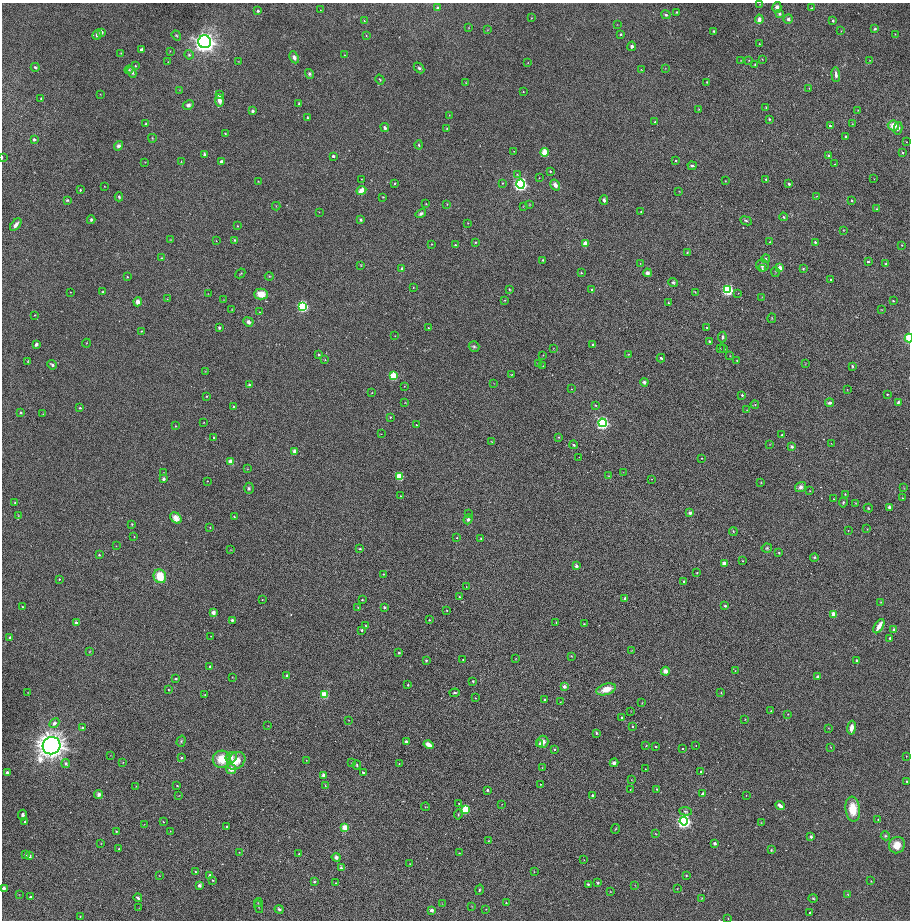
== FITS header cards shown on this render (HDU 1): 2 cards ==
NAXIS1  =                 1816 / length of original image axis
NAXIS2  =                 1836 / length of original image axis

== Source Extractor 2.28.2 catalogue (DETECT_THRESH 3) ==
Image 1816 x 1836 px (HDU 1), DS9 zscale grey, zoomed out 1/2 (1 PNG px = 2 x 2 image px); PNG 912 x 922 px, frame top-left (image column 1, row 1835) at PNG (2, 3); each listed source drawn as its Kron ellipse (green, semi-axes under 4 px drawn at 4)
Background 0.171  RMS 46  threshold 137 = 3 sigma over >= 5 px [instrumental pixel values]
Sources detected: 556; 7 cannot appear on this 1/2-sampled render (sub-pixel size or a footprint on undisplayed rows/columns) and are neither listed nor drawn; of the other 549, the 500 brightest by FLUX_AUTO listed and drawn (49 fainter detections omitted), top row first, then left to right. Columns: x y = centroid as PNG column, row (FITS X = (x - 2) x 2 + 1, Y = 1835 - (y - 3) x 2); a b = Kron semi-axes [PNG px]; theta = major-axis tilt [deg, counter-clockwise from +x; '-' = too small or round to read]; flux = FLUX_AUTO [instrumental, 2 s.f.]
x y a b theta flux
760 4 3 2 - 3.6e+03
777 7 5 4 - 4.1e+04
438 8 4 4 - 2.2e+04
811 8 4 3 - 6.4e+03
320 10 2 2 - 3.4e+03
258 11 2 2 - 2.9e+04
677 12 3 3 - 8.4e+03
780 14 3 3 - 2.1e+04
666 15 5 3 - 1.7e+04
531 18 3 2 - 5.5e+03
759 19 5 3 - 5.4e+04
788 19 5 4 - 2.1e+04
364 21 4 3 - 7.4e+03
833 21 2 2 - 1.2e+04
617 24 3 2 - 3.4e+03
469 28 3 2 - 3.9e+03
875 29 4 3 - 1.3e+04
487 30 3 3 - 4.9e+03
714 31 4 3 - 8.9e+03
841 31 3 2 - 5.2e+03
101 32 3 2 - 8.8e+04
621 34 3 2 - 1.3e+04
895 34 2 2 - 4.3e+03
97 35 5 4 - 3.2e+04
176 35 5 4 - 1.2e+04
366 35 3 2 - 5.0e+03
205 42 6 6 - 8.5e+06
759 44 2 2 - 5.9e+03
632 46 5 4 - 2.5e+04
142 50 4 3 - 3.3e+04
170 51 3 2 - 3.7e+03
121 53 3 3 - 5.4e+03
189 55 5 4 - 1.6e+04
344 55 2 2 - 3.7e+03
294 57 6 4 -65 4.2e+04
762 59 3 2 - 4.3e+03
741 60 3 2 - 4.2e+03
749 60 4 4 - 9.1e+03
869 60 3 2 - 4.9e+03
238 61 2 2 - 3.6e+03
168 62 3 2 - 3.7e+03
528 63 3 2 - 4.4e+03
755 64 2 2 - 8.9e+03
135 66 3 3 - 8.7e+03
35 67 4 3 - 1.5e+04
419 68 6 4 -46 2.0e+04
665 68 3 2 - 4.0e+03
129 70 4 3 - 1.0e+04
641 70 3 2 - 4.0e+03
132 72 6 4 -65 2.9e+04
309 74 5 4 - 1.7e+04
836 75 7 3 -84 3.6e+04
380 80 5 3 - 8.9e+03
707 82 3 2 - 7.2e+03
466 83 4 2 - 5.1e+03
809 88 3 2 - 4.6e+03
179 90 3 2 - 3.3e+03
523 92 2 2 - 5.2e+03
100 94 2 2 - 3.8e+03
219 95 4 4 - 2.6e+04
41 98 2 2 - 1.1e+04
219 100 6 4 -83 6.7e+04
299 103 3 3 - 9.6e+03
188 105 6 4 29 2.9e+04
766 107 2 2 - 5.2e+03
699 109 3 2 - 7.2e+03
858 110 3 3 - 4.9e+03
253 111 3 2 - 4.3e+04
449 115 3 2 - 3.6e+03
307 118 4 2 - 1.3e+04
769 119 3 2 - 8.1e+03
655 122 2 2 - 1.8e+04
146 124 3 3 - 1.3e+04
852 124 4 2 - 5.9e+03
830 126 2 2 - 3.0e+04
893 126 5 5 - 1.2e+05
385 128 5 3 - 2.2e+04
447 128 3 2 - 6.4e+03
898 128 6 4 76 3.2e+04
225 133 3 2 - 6.2e+03
846 137 3 3 - 8.8e+03
152 138 4 2 - 6.9e+03
34 140 2 2 - 4.4e+04
906 142 2 2 - 3.9e+03
419 145 4 4 - 1.4e+04
118 146 5 4 - 3.6e+04
514 151 2 2 - 3.7e+03
544 152 4 3 - 2.5e+05
902 153 2 2 - 2.0e+04
205 155 2 2 - 5.5e+04
333 156 3 2 - 3.7e+04
828 156 4 3 - 2.0e+04
2 157 3 1 - 5.1e+03
181 161 3 2 - 5.3e+03
221 161 4 3 - 1.8e+04
676 161 2 2 - 1.2e+04
145 162 2 2 - 3.6e+03
835 164 3 3 - 6.1e+03
692 166 4 3 - 1.7e+04
550 171 2 2 - 1.3e+04
517 174 4 4 - 1.2e+04
539 178 2 1 - 3.7e+03
361 179 2 1 - 4.5e+03
766 179 2 2 - 1.8e+04
874 179 2 2 - 3.5e+03
258 181 2 2 - 3.9e+03
725 181 2 2 - 4.0e+03
395 183 2 2 - 1.0e+04
503 183 3 3 - 6.9e+03
520 184 4 4 - 2.7e+06
789 184 2 2 - 3.7e+04
555 185 6 4 -56 5.3e+04
104 186 2 1 - 3.9e+03
80 190 3 2 - 9.9e+03
361 190 5 3 - 1.1e+05
679 191 3 2 - 4.3e+03
817 196 3 2 - 4.9e+03
119 197 4 3 - 1.2e+04
383 197 2 2 - 6.8e+03
67 200 3 3 - 1.1e+04
604 200 5 3 - 2.6e+04
852 200 2 2 - 1.9e+04
426 204 2 2 - 5.7e+03
447 204 4 3 - 6.9e+03
530 204 3 3 - 5.0e+03
276 206 4 2 - 5.4e+03
523 206 4 2 - 5.1e+03
876 209 4 2 - 7.5e+03
641 211 2 2 - 6.4e+03
319 212 2 2 - 3.5e+03
421 214 5 4 - 2.3e+04
783 217 4 3 - 1.3e+04
91 220 4 3 - 1.6e+04
361 220 4 3 - 1.4e+04
746 221 6 3 -26 1.3e+04
468 223 3 2 - 4.7e+03
16 225 7 3 52 4.7e+04
237 226 3 2 - 5.1e+03
843 230 3 2 - 5.0e+03
170 240 3 2 - 5.1e+03
235 240 3 3 - 1.2e+04
216 241 2 2 - 3.5e+03
475 242 4 3 - 8.6e+03
770 242 3 2 - 6.0e+03
815 242 3 3 - 1.1e+04
585 243 3 2 - 1.4e+05
431 244 3 2 - 5.1e+03
455 245 2 2 - 1.6e+04
902 245 3 3 - 7.9e+03
687 253 3 3 - 8.5e+03
161 258 4 3 - 8.9e+03
766 259 4 3 - 2.0e+04
543 260 3 3 - 9.0e+03
868 262 3 2 - 1.5e+04
640 264 2 2 - 3.5e+03
886 264 3 3 - 1.4e+04
361 265 3 3 - 6.3e+03
762 265 6 6 - 3.7e+04
780 268 3 3 - 1.6e+05
402 269 3 2 - 3.7e+04
762 269 4 3 - 1.0e+04
803 269 3 3 - 9.6e+03
775 272 5 3 - 7.2e+03
240 273 5 3 - 1.0e+04
581 273 2 2 - 1.1e+04
647 273 4 4 - 3.7e+04
269 276 4 4 - 9.7e+03
127 277 2 2 - 8.5e+03
831 280 3 2 - 1.1e+04
673 282 5 4 - 1.6e+04
413 287 2 2 - 5.7e+03
509 289 3 2 - 8.4e+03
592 289 3 2 - 2.4e+04
728 290 4 4 - 1.1e+06
70 292 2 2 - 4.6e+03
102 292 3 3 - 7.7e+03
695 292 3 2 - 4.8e+03
738 293 2 2 - 3.3e+03
208 294 2 2 - 3.8e+03
261 294 7 5 0 1.5e+05
762 297 4 2 - 5.5e+03
167 299 3 2 - 4.4e+03
224 300 3 2 - 5.4e+03
505 300 3 3 - 6.9e+03
893 301 3 2 - 1.1e+04
138 302 4 4 - 4.7e+04
668 303 2 2 - 1.6e+04
303 306 4 4 - 1.2e+06
232 309 3 2 - 4.0e+03
881 310 4 2 - 5.2e+03
259 312 2 2 - 4.2e+03
34 315 3 2 - 5.0e+03
772 318 5 2 - 6.5e+03
248 322 5 4 - 3.7e+04
219 328 3 2 - 1.3e+04
428 328 2 2 - 5.5e+03
707 328 2 2 - 6.2e+03
142 331 4 2 - 9.0e+03
395 336 2 2 - 3.7e+03
722 337 5 3 - 1.9e+04
909 338 4 3 - 2.8e+05
709 341 2 2 - 2.3e+04
86 343 4 2 - 5.8e+03
36 344 3 3 - 3.0e+04
593 345 3 3 - 1.8e+04
474 347 5 5 - 1.8e+04
553 348 3 2 - 3.4e+03
720 349 3 2 - 4.7e+03
724 349 3 3 - 1.0e+04
628 354 3 3 - 6.7e+03
319 355 3 2 - 2.0e+04
543 355 2 2 - 4.9e+03
730 356 2 2 - 4.2e+03
661 358 4 3 - 1.6e+04
325 360 3 2 - 5.3e+03
737 360 3 2 - 5.1e+03
28 361 3 3 - 7.4e+03
538 363 4 4 - 1.1e+04
805 364 3 2 - 3.6e+03
52 365 5 3 - 2.1e+04
543 366 3 3 - 4.8e+03
852 366 4 2 - 1.1e+04
205 371 3 2 - 4.0e+03
512 374 4 3 - 7.6e+03
393 376 3 3 - 4.1e+05
644 382 4 4 - 2.2e+04
494 383 3 2 - 3.4e+03
249 384 3 3 - 1.3e+04
404 386 3 2 - 4.4e+03
571 389 3 3 - 5.6e+03
847 389 2 2 - 3.4e+03
372 393 3 2 - 5.0e+03
887 394 2 2 - 1.2e+04
742 395 2 2 - 2.0e+04
206 396 2 2 - 6.7e+03
898 402 4 3 - 2.6e+04
405 403 3 2 - 4.7e+03
829 403 4 3 - 2.5e+04
595 405 3 3 - 8.1e+03
755 405 4 3 - 7.5e+03
234 406 3 3 - 8.5e+03
80 408 3 3 - 8.7e+03
747 410 3 2 - 4.3e+03
21 412 4 3 - 1.3e+04
43 414 2 2 - 4.3e+03
390 417 4 3 - 8.0e+03
204 422 2 2 - 4.6e+03
602 423 4 4 - 1.6e+06
416 425 2 2 - 5.5e+03
176 426 2 2 - 6.3e+03
381 434 3 2 - 3.9e+03
782 435 2 2 - 9.0e+03
214 437 2 2 - 1.4e+04
558 437 3 3 - 7.1e+03
492 442 3 2 - 3.8e+03
831 443 2 1 - 3.3e+03
770 444 3 2 - 3.8e+03
574 445 4 4 - 1.4e+04
792 447 2 2 - 5.0e+04
295 451 3 2 - 9.8e+04
579 457 2 2 - 3.5e+03
702 458 2 2 - 5.5e+03
230 462 3 2 - 1.3e+05
247 469 4 3 - 6.1e+03
163 472 3 2 - 3.9e+03
623 472 3 2 - 3.6e+03
399 476 3 3 - 3.8e+05
609 476 3 2 - 4.4e+03
163 479 3 3 - 2.2e+04
651 479 2 2 - 4.0e+03
207 481 2 2 - 3.7e+03
761 483 2 2 - 4.5e+03
800 487 5 5 - 4.7e+04
249 488 5 5 - 1.8e+04
904 488 4 3 - 5.4e+03
810 491 2 2 - 4.2e+03
845 494 3 2 - 7.0e+03
400 496 2 1 - 4.5e+03
903 498 2 1 - 4.0e+03
833 499 2 2 - 3.3e+03
843 502 5 3 - 1.2e+04
15 503 3 3 - 9.2e+03
856 503 4 2 - 5.9e+03
889 507 4 3 - 2.0e+04
868 508 4 3 - 1.0e+04
690 513 3 3 - 3.4e+04
468 514 2 2 - 3.9e+03
18 516 4 3 - 7.2e+03
234 517 3 2 - 6.7e+03
176 518 6 4 -42 7.9e+04
468 519 5 3 - 2.7e+04
132 524 3 3 - 7.9e+03
210 527 3 2 - 6.7e+03
867 529 2 2 - 4.5e+03
733 531 4 3 - 9.4e+03
848 531 2 2 - 3.8e+03
134 536 2 2 - 6.4e+03
457 538 2 2 - 7.5e+03
481 538 3 3 - 7.3e+03
116 546 3 2 - 3.3e+03
767 548 5 4 - 1.5e+04
360 549 3 2 - 1.1e+04
230 550 3 2 - 4.4e+03
779 553 3 3 - 1.1e+04
99 555 2 2 - 1.4e+04
814 557 4 4 - 1.2e+04
743 561 2 2 - 8.0e+03
724 563 2 2 - 9.9e+04
576 566 4 3 - 2.8e+04
697 573 2 2 - 8.2e+03
383 574 3 2 - 6.6e+03
160 576 7 6 - 2.2e+05
59 579 2 2 - 8.4e+03
684 581 3 2 - 1.0e+04
466 587 4 2 - 4.8e+03
460 597 3 3 - 1.1e+04
625 598 2 2 - 3.6e+04
262 599 2 2 - 4.6e+03
362 600 3 3 - 9.9e+03
881 602 3 3 - 5.2e+03
725 606 2 2 - 3.0e+04
22 607 2 2 - 5.3e+03
358 607 3 2 - 4.9e+03
384 607 3 3 - 1.1e+04
447 610 2 2 - 5.3e+03
213 612 3 2 - 1.2e+05
833 614 3 2 - 1.7e+05
232 620 3 3 - 1.9e+04
429 620 2 2 - 8.3e+03
76 623 2 2 - 7.8e+04
556 623 3 2 - 6.0e+03
584 624 3 3 - 7.7e+03
366 626 3 2 - 6.4e+03
879 626 8 3 58 1.1e+05
362 630 2 2 - 1.9e+04
894 630 3 3 - 2.5e+04
211 636 2 2 - 3.9e+03
10 637 2 2 - 1.8e+04
890 638 3 2 - 1.2e+04
632 650 3 2 - 4.3e+03
89 651 3 2 - 5.3e+03
399 653 3 3 - 1.4e+04
571 656 3 2 - 4.8e+03
463 659 2 2 - 7.7e+03
516 659 3 2 - 4.3e+03
426 660 3 3 - 1.2e+04
857 660 2 2 - 2.5e+04
210 666 2 2 - 1.1e+04
665 671 4 4 - 4.8e+04
735 671 3 2 - 4.6e+03
287 676 2 2 - 2.6e+04
232 677 2 2 - 3.6e+03
818 677 3 3 - 3.1e+04
176 679 4 3 - 1.2e+04
473 681 3 2 - 1.0e+04
408 685 3 2 - 9.7e+03
564 686 2 2 - 8.2e+04
606 689 10 5 17 1.4e+05
169 690 3 2 - 5.9e+03
28 692 2 1 - 3.4e+03
454 693 5 3 - 1.3e+04
721 693 2 2 - 4.4e+03
205 695 4 3 - 7.5e+03
324 695 3 3 - 3.3e+05
475 698 3 2 - 4.6e+03
544 699 2 2 - 9.4e+03
560 702 2 2 - 3.3e+03
642 703 3 2 - 4.4e+03
631 711 2 2 - 3.4e+03
771 711 3 2 - 5.2e+03
788 714 4 3 - 6.9e+03
622 717 3 2 - 6.4e+03
745 719 3 2 - 3.9e+03
348 720 3 2 - 3.7e+03
54 723 5 4 - 3.7e+04
268 726 3 2 - 3.3e+03
632 726 2 2 - 1.3e+04
82 728 3 2 - 2.5e+04
829 728 3 2 - 5.6e+03
852 728 7 4 81 7.2e+04
596 733 4 3 - 1.4e+04
181 741 6 4 73 1.3e+04
406 742 2 2 - 7.4e+04
543 742 6 5 - 6.1e+04
539 743 3 3 - 1.8e+04
428 745 5 3 - 8.1e+04
51 746 9 8 - 1.1e+07
646 746 2 2 - 4.7e+03
696 746 2 2 - 3.8e+03
656 747 2 2 - 1.2e+04
831 747 3 2 - 4.1e+03
555 749 2 2 - 1.6e+04
682 749 2 2 - 7.0e+03
111 755 2 2 - 3.5e+03
906 756 2 2 - 3.7e+03
231 757 6 5 - 6.1e+04
181 758 3 3 - 1.5e+04
222 759 9 8 - 2.1e+05
306 760 2 2 - 4.4e+03
236 761 10 8 40 1.5e+05
123 762 2 2 - 5.0e+03
66 763 4 4 - 1.7e+04
352 763 3 2 - 5.8e+03
614 763 4 4 - 3.7e+04
399 764 2 2 - 4.3e+03
357 765 4 3 - 1.4e+04
542 768 2 2 - 3.4e+03
231 769 5 4 - 8.9e+04
645 769 2 1 - 3.9e+03
701 771 2 2 - 1.6e+04
7 772 2 2 - 3.6e+04
363 772 3 3 - 1.2e+04
324 775 2 2 - 8.5e+04
631 780 3 2 - 4.5e+03
907 781 3 2 - 8.6e+03
540 784 2 2 - 6.6e+03
136 786 3 2 - 6.0e+03
177 786 2 2 - 6.4e+03
325 786 4 2 - 6.6e+03
630 789 2 2 - 3.5e+03
656 789 3 3 - 6.6e+03
487 790 3 2 - 1.3e+04
99 794 4 4 - 3.6e+04
702 794 3 2 - 2.3e+04
179 795 3 2 - 3.4e+03
593 795 2 2 - 4.2e+04
746 795 2 2 - 3.6e+03
459 803 2 2 - 7.5e+03
502 804 2 1 - 3.6e+03
780 805 5 3 - 5.6e+04
425 807 4 2 - 5.9e+03
465 809 3 3 - 5.0e+05
853 809 12 7 -83 2.0e+05
685 811 6 3 -5 1.5e+04
22 815 5 3 - 3.4e+04
458 815 5 3 - 9.9e+03
878 820 2 2 - 5.4e+03
684 821 4 4 - 2.5e+06
25 822 2 2 - 1.8e+04
163 822 3 2 - 7.1e+03
761 823 4 3 - 6.0e+03
144 824 3 2 - 3.4e+03
226 826 2 2 - 8.5e+03
345 828 3 3 - 2.3e+05
615 829 5 2 - 7.0e+03
116 831 4 2 - 7.9e+03
170 831 3 2 - 4.1e+03
656 834 4 2 - 5.9e+03
885 836 5 4 - 1.4e+04
811 837 2 2 - 4.7e+04
488 841 2 2 - 4.6e+03
101 843 3 2 - 5.3e+03
715 843 4 4 - 2.1e+04
897 845 8 8 - 1.2e+05
119 849 3 3 - 7.3e+03
771 850 4 3 - 1.1e+04
239 852 3 2 - 4.3e+03
459 853 2 2 - 4.1e+03
299 854 2 2 - 7.5e+03
26 855 4 2 - 5.8e+03
29 856 4 4 - 2.9e+04
336 857 4 4 - 2.9e+04
584 860 3 2 - 4.0e+03
410 864 2 2 - 3.3e+03
341 868 2 2 - 2.9e+04
195 871 2 2 - 6.2e+03
534 871 3 2 - 3.7e+03
209 875 3 2 - 1.4e+04
686 875 2 2 - 7.8e+03
159 876 2 2 - 4.0e+03
212 880 3 3 - 8.5e+03
871 881 3 2 - 4.4e+03
314 882 2 2 - 2.0e+04
336 883 3 2 - 5.8e+03
598 883 3 3 - 1.5e+04
588 884 3 3 - 1.3e+04
199 885 2 2 - 7.6e+04
635 885 3 2 - 3.7e+03
4 888 2 2 - 7.6e+04
677 889 3 2 - 3.4e+03
479 890 5 3 - 1.1e+04
610 892 2 2 - 4.8e+03
19 894 3 2 - 4.2e+03
848 894 4 2 - 6.5e+03
30 897 2 2 - 1.2e+04
138 898 4 2 - 2.1e+04
702 898 4 3 - 8.4e+03
813 898 4 3 - 1.0e+04
258 902 4 2 - 7.7e+03
506 903 3 3 - 6.5e+03
442 904 3 2 - 3.8e+03
472 906 3 2 - 3.7e+03
258 907 6 2 -74 8.0e+03
139 908 3 2 - 3.8e+03
279 909 4 3 - 1.9e+04
486 909 2 2 - 3.7e+03
432 910 2 2 - 9.1e+04
810 912 3 2 - 7.5e+03
80 917 3 2 - 6.1e+03
728 919 3 2 - 4.4e+03
At the frame edge (FLAGS 8, measured only in part): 3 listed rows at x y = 2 157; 909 338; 4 888
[49 fainter detections neither listed nor drawn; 7 sub-pixel or undisplayed-footprint detections neither listed nor drawn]